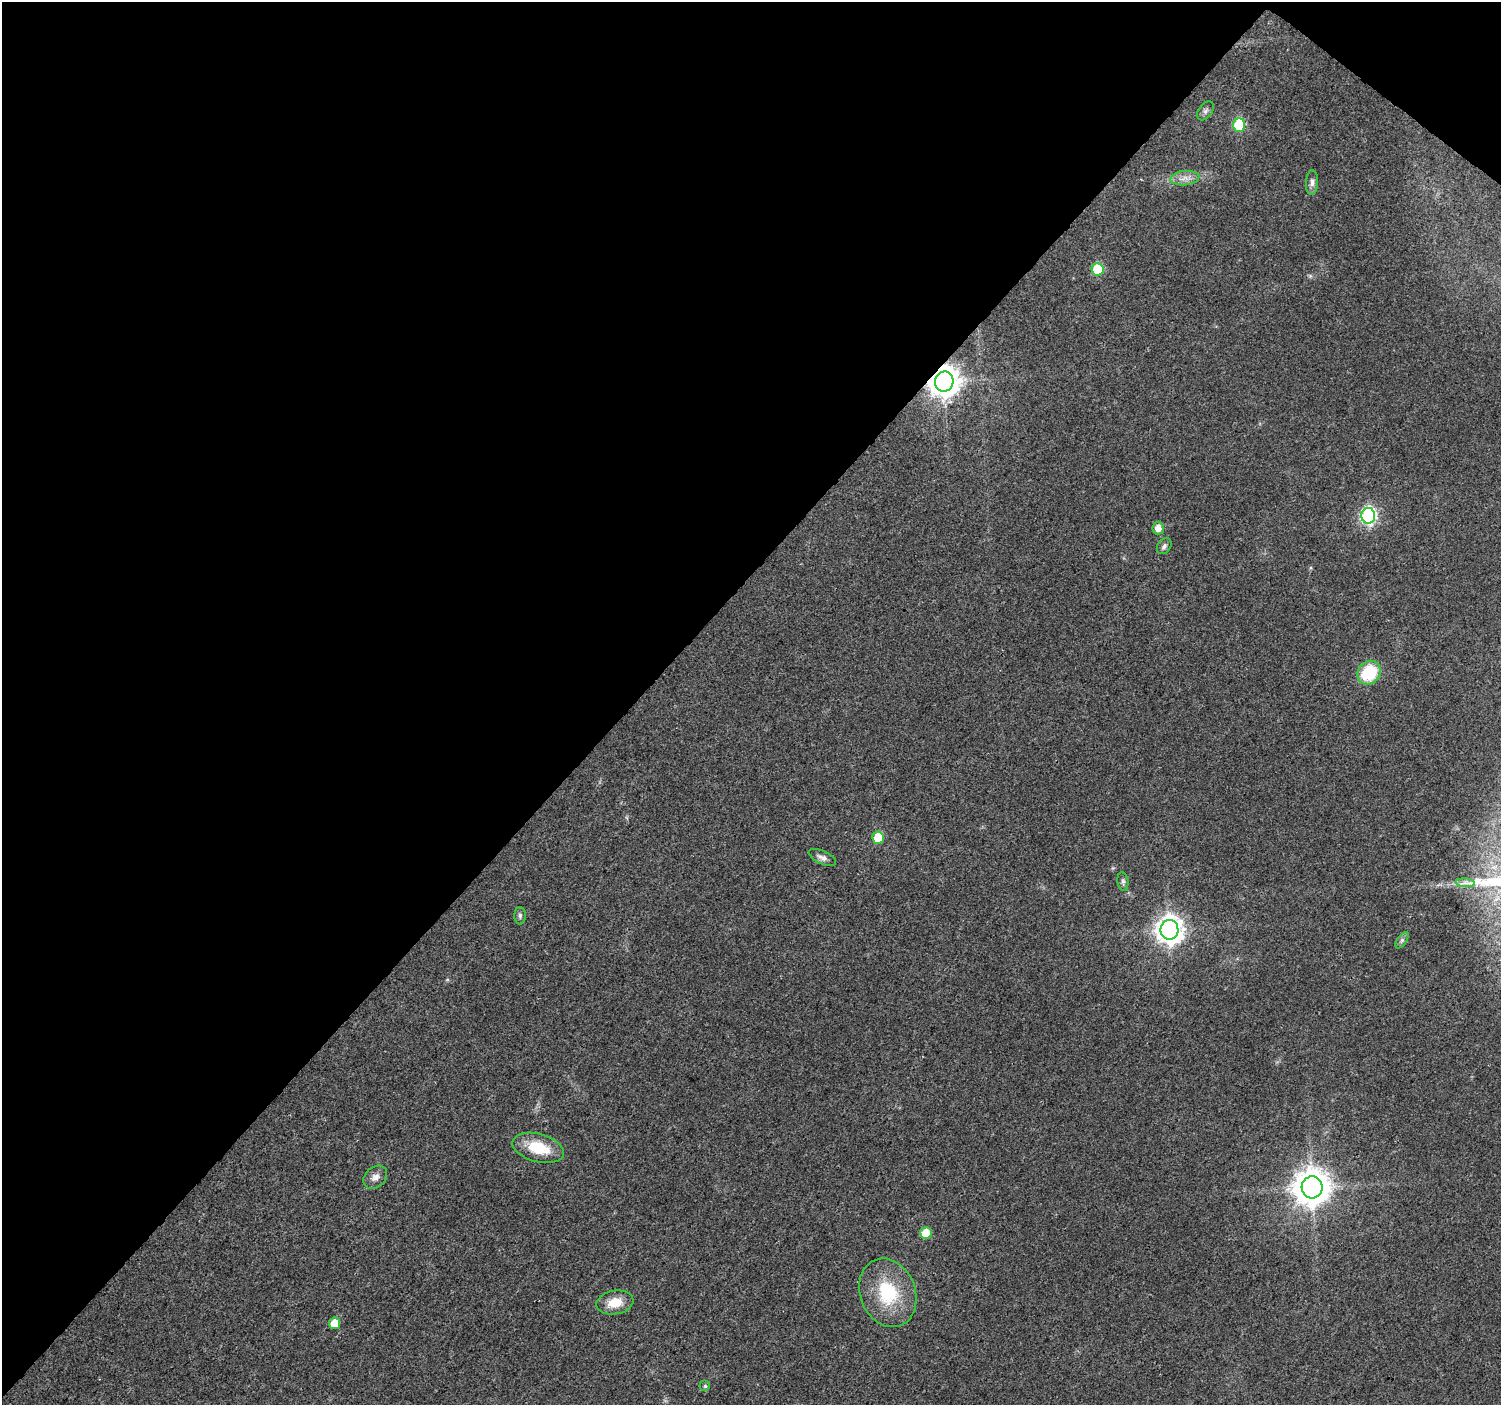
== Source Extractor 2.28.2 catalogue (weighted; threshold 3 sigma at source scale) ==
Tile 2 of 4 x 4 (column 2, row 1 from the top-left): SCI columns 1508-3006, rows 4387-5789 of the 6010 x 6031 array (HDU 1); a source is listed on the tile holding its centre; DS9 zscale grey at full resolution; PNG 1503 x 1407 px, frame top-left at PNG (2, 2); each listed source drawn as its Kron ellipse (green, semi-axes under 4 px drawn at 4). Shown black and unused: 43% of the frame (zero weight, under 3 of 4 exposures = <1% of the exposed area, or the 3 px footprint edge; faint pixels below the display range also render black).
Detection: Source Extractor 2.28.2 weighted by HDU 2 'WHT'; one run over the whole footprint, this tile lists its part. Background 0.0216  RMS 0.0035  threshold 0.0159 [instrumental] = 3 sigma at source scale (4.5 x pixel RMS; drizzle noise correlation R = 1.50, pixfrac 1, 0.0396/0.0396 arcsec/px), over >= 5 px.
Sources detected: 25; all 25 listed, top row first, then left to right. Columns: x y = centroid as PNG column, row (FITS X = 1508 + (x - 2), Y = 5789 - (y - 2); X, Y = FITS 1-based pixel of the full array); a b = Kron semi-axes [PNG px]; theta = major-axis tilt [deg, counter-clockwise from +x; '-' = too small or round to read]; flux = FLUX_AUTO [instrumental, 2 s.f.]
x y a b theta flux
1205 111 10 6 55 1.1
1239 125 6 6 - 24
1185 178 14 7 5 2.6
1312 182 12 6 87 1.5
1097 269 6 6 - 18
944 381 10 9 - 570
1368 516 8 7 - 77
1158 528 6 6 - 3.1
1164 546 8 6 54 1.1
1369 673 13 11 50 17
878 838 6 6 - 13
822 857 15 6 -24 1.7
1123 882 9 5 -80 0.84
1465 883 9 4 -5 1.1
520 916 9 5 -89 0.98
1169 930 10 9 - 380
1402 940 9 4 55 0.95
538 1148 26 14 -15 12
375 1177 13 10 40 2.3
1312 1187 11 10 - 780
926 1233 6 6 - 7.4
888 1293 35 27 -68 21
615 1302 18 12 10 6.1
335 1323 5 5 - 7
705 1386 5 5 - 0.59
Overlapping masked pixels (flux is a lower limit): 1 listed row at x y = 944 381